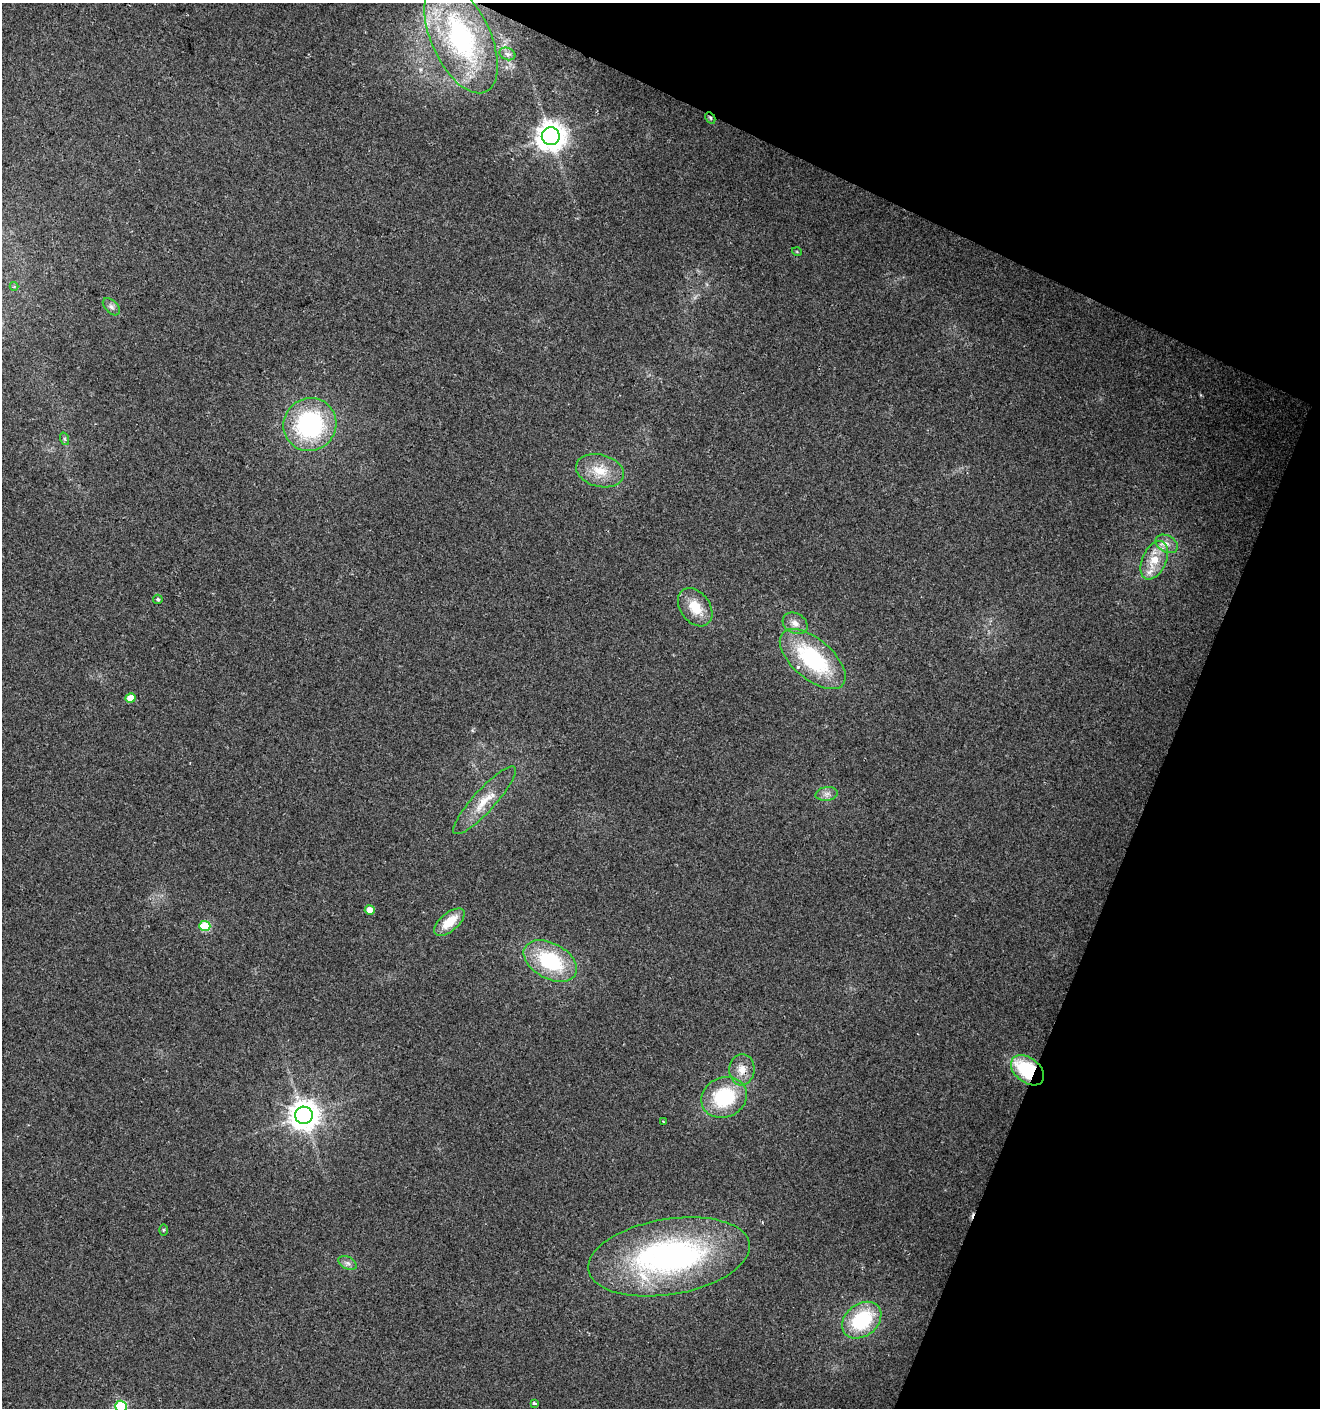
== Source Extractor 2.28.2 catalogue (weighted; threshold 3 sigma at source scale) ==
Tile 8 of 4 x 4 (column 4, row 2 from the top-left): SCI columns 4228-5545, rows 2813-4218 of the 5750 x 5630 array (HDU 1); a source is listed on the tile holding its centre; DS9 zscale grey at full resolution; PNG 1322 x 1410 px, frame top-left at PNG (2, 3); each listed source drawn as its Kron ellipse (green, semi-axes under 4 px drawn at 4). Shown black and unused: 21% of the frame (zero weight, under 2 of 3 exposures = <1% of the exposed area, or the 3 px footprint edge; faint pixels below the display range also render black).
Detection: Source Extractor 2.28.2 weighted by HDU 2 'WHT'; one run over the whole footprint, this tile lists its part. Background 0.0782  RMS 0.0098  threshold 0.0443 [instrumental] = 3 sigma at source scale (4.5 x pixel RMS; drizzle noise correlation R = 1.50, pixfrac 1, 0.0396/0.0396 arcsec/px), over >= 5 px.
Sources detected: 37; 1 cosmic-ray / hot-pixel residue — neither listed nor drawn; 2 inside a brighter listed object's ellipse — not listed separately; the other 34 listed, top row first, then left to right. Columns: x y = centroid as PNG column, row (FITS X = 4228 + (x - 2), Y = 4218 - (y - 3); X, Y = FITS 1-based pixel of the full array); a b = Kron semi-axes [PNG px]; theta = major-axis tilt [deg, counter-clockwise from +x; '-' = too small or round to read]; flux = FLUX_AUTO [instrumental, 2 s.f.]
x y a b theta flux
461 38 60 29 -65 160
507 54 8 6 -21 3.4
710 118 6 4 -61 1.6
551 136 9 9 - 1300
797 252 5 3 - 0.78
14 286 4 4 - 1.2
111 307 10 6 -45 3.4
310 425 27 26 - 130
65 439 6 4 -71 1.5
600 471 24 16 -15 24
1167 544 12 8 -28 6.9
1154 560 20 12 66 23
158 599 5 4 - 2.3
695 607 21 15 -53 23
795 623 13 10 -28 7.8
813 659 40 20 -41 100
131 698 5 4 - 15
827 794 11 7 7 5
485 800 45 11 48 24
370 910 5 5 - 7.7
449 922 18 9 39 21
205 926 5 5 - 50
550 961 29 17 -29 77
742 1070 15 12 85 12
1028 1070 19 12 -38 70
724 1097 23 20 23 67
304 1115 9 8 - 1400
663 1121 3 2 - 0.83
164 1230 6 4 89 1.2
669 1257 82 38 9 280
348 1263 10 6 -27 3.7
862 1320 21 16 38 68
534 1403 3 3 - 4.9
121 1406 6 5 - 82
Overlapping masked pixels (flux is a lower limit): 3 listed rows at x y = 710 118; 742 1070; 1028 1070
Isophote crosses this tile's border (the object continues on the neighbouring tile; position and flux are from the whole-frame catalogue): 1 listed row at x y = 121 1406